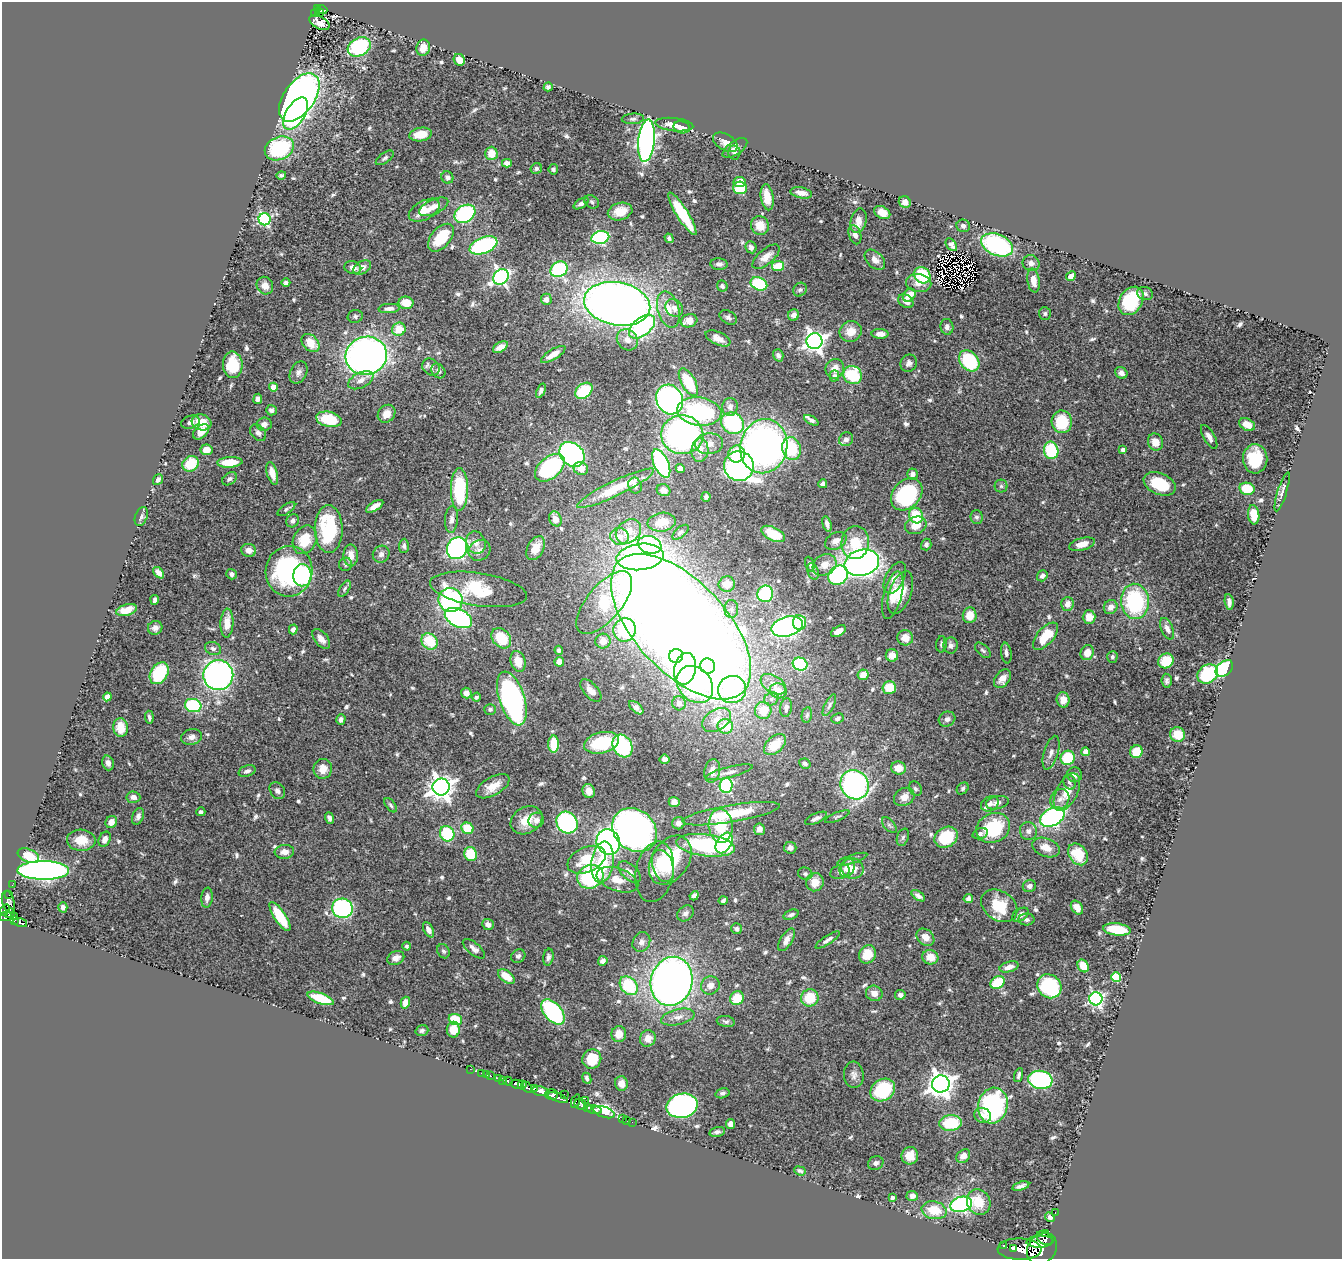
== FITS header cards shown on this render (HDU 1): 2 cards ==
NAXIS1  =                 1340
NAXIS2  =                 1257

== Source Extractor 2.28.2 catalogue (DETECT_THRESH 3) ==
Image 1340 x 1257 px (HDU 1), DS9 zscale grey, 1 PNG px = 1 image px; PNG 1344 x 1261 px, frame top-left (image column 1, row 1257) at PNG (2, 2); each listed source drawn as its Kron ellipse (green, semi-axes under 4 px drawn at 4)
Background 0.53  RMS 0.02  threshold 0.061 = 3 sigma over >= 5 px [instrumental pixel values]
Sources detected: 653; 5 with non-positive FLUX_AUTO (blend fragments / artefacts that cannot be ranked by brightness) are neither listed nor drawn; of the other 648, the 500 brightest by FLUX_AUTO listed and drawn (148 fainter detections omitted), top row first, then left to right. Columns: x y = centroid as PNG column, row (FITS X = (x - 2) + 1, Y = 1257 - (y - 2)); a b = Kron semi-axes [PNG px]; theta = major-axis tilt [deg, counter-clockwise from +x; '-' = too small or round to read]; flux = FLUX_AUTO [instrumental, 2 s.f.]
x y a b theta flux
318 8 3 2 - 31
322 10 5 3 - 20
320 12 4 3 - 10
315 13 2 2 - 6.2
319 23 11 6 -29 10
359 47 12 9 28 120
423 48 8 7 - 14
459 60 6 5 - 12
548 87 5 4 - 3.8
299 97 27 15 55 720
296 114 18 9 59 180
633 119 11 5 4 4.2
674 125 19 6 -6 17
682 127 8 6 -12 14
420 134 11 7 9 24
646 141 21 8 84 570
725 142 13 8 -29 12
279 148 15 11 23 120
735 148 14 7 35 7.6
491 153 6 6 - 20
734 153 7 6 - 3.6
385 158 10 5 35 3.4
507 163 5 4 - 6.3
536 168 6 5 - 3.3
553 169 5 4 - 3.1
281 175 5 3 - 3.2
447 177 6 6 - 4.7
740 182 6 5 - 15
740 188 7 6 - 41
801 193 11 5 -11 9.1
767 197 13 6 -82 22
592 202 8 6 -35 3.2
905 202 6 5 - 7.7
581 203 8 4 32 5.9
434 207 15 7 25 12
424 210 17 9 29 24
620 211 12 8 15 20
882 213 8 6 -28 13
465 214 11 8 32 160
682 214 25 6 -58 73
265 219 6 6 - 220
858 221 12 7 76 11
760 225 9 9 - 20
963 226 7 6 - 4.9
855 235 10 6 -73 7.8
600 237 9 6 12 190
441 238 16 9 49 53
669 238 5 4 - 3.8
483 245 15 8 21 170
951 245 7 4 -50 5.1
997 245 16 10 -23 180
751 247 6 5 - 5
766 257 16 7 40 12
875 260 12 8 -44 10
1031 263 8 8 - 6.1
719 264 8 5 -5 4.6
778 266 6 5 - 33
362 267 9 6 31 8.9
353 268 8 6 -16 9.3
559 269 9 7 35 160
922 275 9 7 -41 81
1071 276 5 4 - 13
501 277 8 7 - 350
1033 280 12 6 -81 15
286 283 4 4 - 3.3
919 283 13 9 -10 12
759 284 9 6 -24 98
265 286 9 8 - 9
722 286 6 5 - 3.5
800 290 7 6 - 3.4
1145 294 8 6 -20 4.7
909 295 7 5 47 19
546 299 6 5 - 5.3
906 301 8 6 -36 10
1131 301 15 11 57 89
406 303 7 6 - 20
617 304 33 21 -10 1500
389 308 10 4 4 7.1
674 308 10 8 -46 9
668 309 18 10 -74 19
1045 314 6 6 - 3.3
794 315 6 5 - 6.3
355 316 7 6 - 3.6
728 317 9 6 -29 4.5
689 321 8 6 18 16
642 327 15 9 40 160
947 327 8 6 -79 4.7
399 329 7 6 - 25
851 331 11 10 - 19
880 334 8 5 -1 10
718 338 13 6 -25 12
627 340 11 10 - 11
814 341 8 8 - 780
311 343 10 7 -46 26
500 347 8 5 33 9.1
553 354 14 5 31 13
778 355 6 5 - 4.4
366 356 21 19 18 850
969 361 12 8 -50 100
909 363 9 8 - 5.9
233 365 13 10 -88 41
431 367 9 8 - 6.2
835 369 10 9 - 12
438 371 8 6 -50 4.6
299 372 11 8 64 6.7
1121 373 6 5 - 6.4
853 375 9 9 - 82
835 376 6 4 -89 4.7
361 380 13 7 27 10
688 382 15 7 -61 59
273 387 4 4 - 26
541 391 7 4 67 4
584 391 9 7 39 61
258 399 5 4 - 5.5
670 399 15 13 -65 380
730 407 9 7 80 7.8
271 410 5 5 - 4
699 411 22 14 -8 140
386 414 10 8 48 12
329 419 13 7 -13 43
811 420 8 4 -29 4.2
190 422 9 6 17 5.9
201 422 10 7 -17 24
1062 422 11 10 - 51
732 423 12 10 -33 140
264 424 7 6 - 7
1247 425 8 6 -30 17
201 432 9 6 41 16
258 433 9 6 -49 5.3
682 435 21 19 -4 380
1209 437 13 5 -60 7.4
846 439 7 6 - 5.7
1155 442 9 7 -62 14
709 444 14 10 4 15
764 446 27 23 76 730
792 449 11 9 -76 69
206 450 6 5 - 13
700 450 12 8 85 17
1051 450 9 7 -79 90
1123 450 4 4 - 6.6
572 454 14 11 -43 300
736 454 9 8 - 48
1255 459 14 12 88 57
230 462 12 5 3 28
661 463 15 7 -66 200
190 464 8 7 - 38
739 466 15 15 - 310
550 468 17 10 41 160
680 468 4 4 - 6.1
581 469 7 6 - 14
272 473 11 5 -74 13
913 474 5 5 - 5.8
230 479 8 5 36 3.7
158 480 6 4 51 5.2
823 484 4 4 - 3.8
1160 484 17 10 -24 52
635 486 8 6 -70 5.8
1001 486 6 6 - 3.1
616 488 42 7 26 55
459 489 21 8 90 92
1247 489 8 6 -12 37
663 490 7 6 - 7.8
1282 492 20 4 73 6.7
907 494 18 13 47 150
706 497 5 4 - 3.3
375 506 10 4 31 10
286 509 10 5 34 3.2
1254 515 10 5 -83 23
916 516 8 7 - 52
141 517 10 6 70 3.8
976 517 7 6 - 3.7
451 519 13 6 84 6.9
555 519 8 6 -62 12
293 521 7 6 - 5.2
662 522 14 9 8 23
827 524 8 4 -74 5.6
916 525 11 8 21 19
329 529 24 14 -89 99
628 532 14 10 42 20
680 532 10 5 41 3.6
773 534 13 6 -25 34
620 536 9 8 - 11
305 540 15 11 65 34
836 541 11 8 28 9.3
855 542 16 13 85 40
476 543 11 9 -72 11
1082 544 13 6 15 15
650 545 12 8 -18 120
926 545 6 5 - 5.2
404 546 7 5 86 3.5
457 548 11 9 62 320
536 548 13 8 63 22
249 550 7 6 - 7.4
479 550 11 10 - 9.2
381 554 9 8 - 5.6
351 555 11 7 -89 12
640 557 24 13 6 550
862 563 17 13 15 710
346 564 6 6 - 3.4
810 564 7 4 -71 3.2
825 565 12 10 30 15
289 571 25 23 82 180
813 571 8 5 -70 3.9
159 573 7 4 -48 8.2
232 574 5 5 - 3.8
302 575 11 9 87 150
838 575 10 9 - 160
1042 576 6 5 - 4.6
895 578 17 9 63 12
727 584 8 7 - 17
345 589 9 4 57 3.1
478 589 49 16 -9 80
900 592 22 11 71 28
765 594 8 8 - 120
893 595 24 9 75 22
155 600 5 3 - 3.8
450 600 12 12 - 190
1135 601 17 14 -85 130
1229 602 8 3 -83 4.9
604 603 38 17 50 82
1067 604 7 6 - 11
1111 607 7 6 - 9.6
731 609 9 7 90 5.8
127 610 10 5 14 19
970 615 8 7 - 19
1089 617 6 6 - 16
458 618 14 8 -26 280
227 623 14 6 87 17
800 623 7 6 - 25
787 626 16 9 15 410
681 627 90 45 -47 4600
155 628 7 7 - 5.6
293 629 5 4 - 5.6
1167 629 11 6 -66 6.6
625 630 12 11 - 110
838 631 8 5 31 7.9
1046 636 16 8 49 38
501 638 11 8 -49 45
905 638 8 7 - 16
321 639 11 6 -50 9.6
429 641 9 7 -46 41
603 641 7 7 - 13
941 644 8 5 85 3.3
951 645 8 7 - 5.4
213 649 8 6 -22 4.6
559 650 4 4 - 3.3
983 650 9 5 -43 3
1006 653 10 5 -82 4.9
1087 653 8 6 70 15
892 655 6 6 - 15
676 656 7 7 - 140
1112 657 6 5 - 3.8
518 661 10 7 -73 19
1166 661 8 7 - 39
559 662 5 5 - 16
800 664 7 6 - 96
708 666 7 7 - 66
1224 668 10 6 40 140
685 669 16 10 77 200
159 673 12 8 58 69
1208 674 11 9 35 92
218 675 15 15 - 500
863 675 5 5 - 13
1003 679 10 7 53 10
1167 681 7 5 -85 3.5
695 684 20 16 -48 170
773 684 14 8 -33 12
889 688 7 6 - 28
732 689 14 13 - 180
591 690 14 7 -49 11
778 691 8 7 - 17
466 693 5 5 - 9.7
107 697 4 4 - 16
476 697 4 4 - 3
512 698 28 12 -71 400
771 699 7 6 - 4.5
1063 700 7 6 - 13
679 703 7 6 - 7.6
829 705 12 4 64 4
193 706 8 6 -17 110
636 708 8 5 -42 6.5
786 708 9 6 81 4.5
490 709 6 5 - 3.6
763 710 8 8 - 28
807 715 8 5 79 3
149 717 6 4 -85 4.1
837 718 6 5 - 4
341 719 5 4 - 4.5
947 719 8 7 - 5.4
716 720 15 10 31 18
725 726 8 7 - 31
120 728 9 7 -83 21
1178 734 7 7 - 26
192 737 10 8 13 8.3
602 743 18 10 13 77
554 744 8 5 89 40
775 745 13 8 42 29
623 746 12 9 -61 120
1085 752 4 4 - 13
1136 752 6 6 - 35
1051 753 17 7 73 8.8
1068 758 7 7 - 60
664 759 5 4 - 4.9
108 763 7 5 -73 6.8
805 764 6 5 - 3.8
898 768 7 6 - 16
323 769 10 9 - 15
247 771 9 5 19 4.9
712 771 12 8 77 10
729 772 24 5 14 8.5
1074 775 7 7 - 7
1069 782 8 6 -69 4
726 785 7 6 - 160
855 785 15 13 -54 320
493 786 18 9 30 18
441 787 8 8 - 1200
963 788 6 5 - 2.9
915 789 7 6 - 3.2
277 791 9 7 -55 4.9
589 791 7 6 - 8.4
1067 792 20 10 63 23
133 797 7 6 - 7.8
904 797 11 8 29 11
1060 799 10 9 - 9.6
674 802 5 5 - 6.5
997 803 11 6 12 6.2
990 804 9 7 29 5
391 805 8 4 -53 3.2
201 812 5 4 - 3.5
731 814 49 8 9 64
138 816 8 5 68 4.6
837 817 13 4 23 3.2
1052 817 13 8 27 320
329 818 6 4 -70 4
816 818 12 5 24 5.9
527 820 17 13 32 25
536 820 8 7 - 7
111 822 6 5 - 11
567 823 11 10 - 230
678 823 6 6 - 6.6
889 825 9 5 -47 3.4
721 826 17 12 -85 43
467 828 6 5 - 36
993 828 17 14 26 72
759 829 6 5 - 7.4
635 830 24 20 -44 820
1028 831 9 8 - 6.5
447 834 8 7 - 77
980 834 8 5 18 3.8
903 837 9 5 70 3
946 837 12 9 34 64
105 839 8 5 65 8.3
81 840 14 10 -2 24
608 842 13 11 -64 430
724 843 11 7 57 150
706 845 29 11 -7 160
790 848 6 6 - 5.7
1046 848 14 9 -21 14
284 852 10 7 6 11
471 854 7 6 - 44
1078 854 12 8 -53 39
28 856 11 6 -23 25
852 859 16 4 18 3.8
587 860 20 12 24 46
670 860 27 18 56 98
602 862 21 11 82 52
663 866 16 10 -72 28
847 868 10 7 63 12
852 868 11 10 - 18
43 870 26 9 -1 730
630 872 13 7 -43 9
655 872 30 19 79 21
840 872 10 7 21 6.2
805 874 7 6 - 3.2
590 877 13 11 25 120
617 880 22 11 -19 20
815 882 9 8 - 20
12 885 2 2 - 3.3
1029 886 6 6 - 5.7
9 894 3 2 - 9
694 896 5 4 - 4.5
918 896 8 4 -35 5
207 898 10 5 84 7.2
968 899 5 4 - 4
723 900 4 3 - 3.3
8 902 11 6 -75 72
999 906 20 14 -35 41
63 907 5 4 - 4.1
1077 907 7 5 -55 9.4
342 908 10 9 - 220
5 910 6 4 53 180
10 913 5 3 - 72
685 913 9 7 40 4.9
791 915 8 4 19 3.9
1020 915 9 5 34 7.7
6 916 6 4 13 160
14 917 4 3 - 21
280 917 17 5 -57 54
14 920 4 3 - 83
1027 920 8 6 0 3.6
20 923 7 3 -15 62
488 924 6 5 - 8.3
736 929 5 5 - 3.8
1117 929 14 6 -7 49
428 930 8 4 -63 8.1
925 937 10 7 -43 11
786 940 13 6 59 9
828 940 14 4 33 5.5
641 942 10 8 59 7.3
406 946 4 4 - 3
474 949 13 6 -40 7.1
443 951 7 6 - 3.1
867 954 9 8 - 28
518 956 7 6 - 4.2
548 957 8 5 81 4.4
930 957 8 7 - 17
396 958 9 6 24 9.3
603 961 5 4 - 5.2
1083 966 7 5 -59 25
1009 967 10 5 16 8.7
506 976 9 5 -38 22
1116 977 5 5 - 67
672 981 25 20 74 960
998 983 7 6 - 54
710 985 9 9 - 11
629 986 10 8 -49 79
1049 986 13 11 -43 140
874 993 8 7 - 10
900 995 5 5 - 5
321 998 14 5 -20 59
737 998 7 6 - 35
810 998 9 8 - 36
1096 999 6 6 - 340
405 1003 6 4 74 11
553 1012 15 8 -49 170
678 1017 17 7 13 11
455 1019 7 5 -20 48
726 1021 9 5 -9 3.8
453 1030 8 6 -90 17
422 1031 6 5 - 3.1
619 1034 8 7 - 14
648 1038 8 7 - 11
592 1059 10 9 - 31
470 1069 2 2 - 3.3
481 1073 2 2 - 3.1
486 1074 3 2 - 3.7
854 1075 13 10 -85 7.7
1019 1075 7 4 73 3.8
491 1076 3 3 - 19
499 1078 3 3 - 12
587 1078 6 4 -65 3.4
502 1080 3 2 - 11
1040 1080 12 9 -8 210
508 1081 4 3 - 110
517 1084 6 4 -11 200
621 1084 7 6 - 12
941 1084 9 8 - 1300
522 1085 4 3 - 93
527 1087 6 4 -48 140
535 1088 4 2 - 97
883 1090 13 10 34 80
540 1091 8 4 -10 1100
722 1093 7 5 15 3.8
564 1094 2 2 - 18
552 1095 6 5 - 240
558 1098 10 3 -19 32
576 1101 7 3 68 45
585 1101 3 2 - 13
580 1104 6 5 - 110
682 1106 16 12 13 450
993 1106 18 14 76 200
587 1107 4 3 - 63
594 1109 8 3 -17 200
604 1112 11 5 -19 920
983 1115 8 7 - 10
622 1118 3 2 - 10
626 1120 2 2 - 7.9
632 1122 2 2 - 7.2
951 1123 11 8 7 60
730 1124 5 4 - 7.3
717 1132 8 5 13 3.4
910 1156 9 8 - 21
963 1156 8 6 43 11
876 1163 8 6 25 5.1
800 1171 6 3 -20 3.1
1021 1186 9 3 16 4.6
912 1196 6 5 - 6.3
892 1198 4 3 - 3.8
979 1202 13 11 -63 28
961 1204 11 7 15 210
934 1210 12 9 -12 35
1055 1213 3 2 - 3.9
1050 1217 5 4 - 5.1
1045 1233 2 2 - 2000
1045 1238 9 6 -32 300
1040 1242 13 6 2 700
1004 1246 3 3 - 55
1013 1248 4 3 - 220
1020 1249 22 11 -1 1300
1042 1249 17 14 51 1200
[148 fainter detections neither listed nor drawn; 5 non-positive-flux detections neither listed nor drawn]